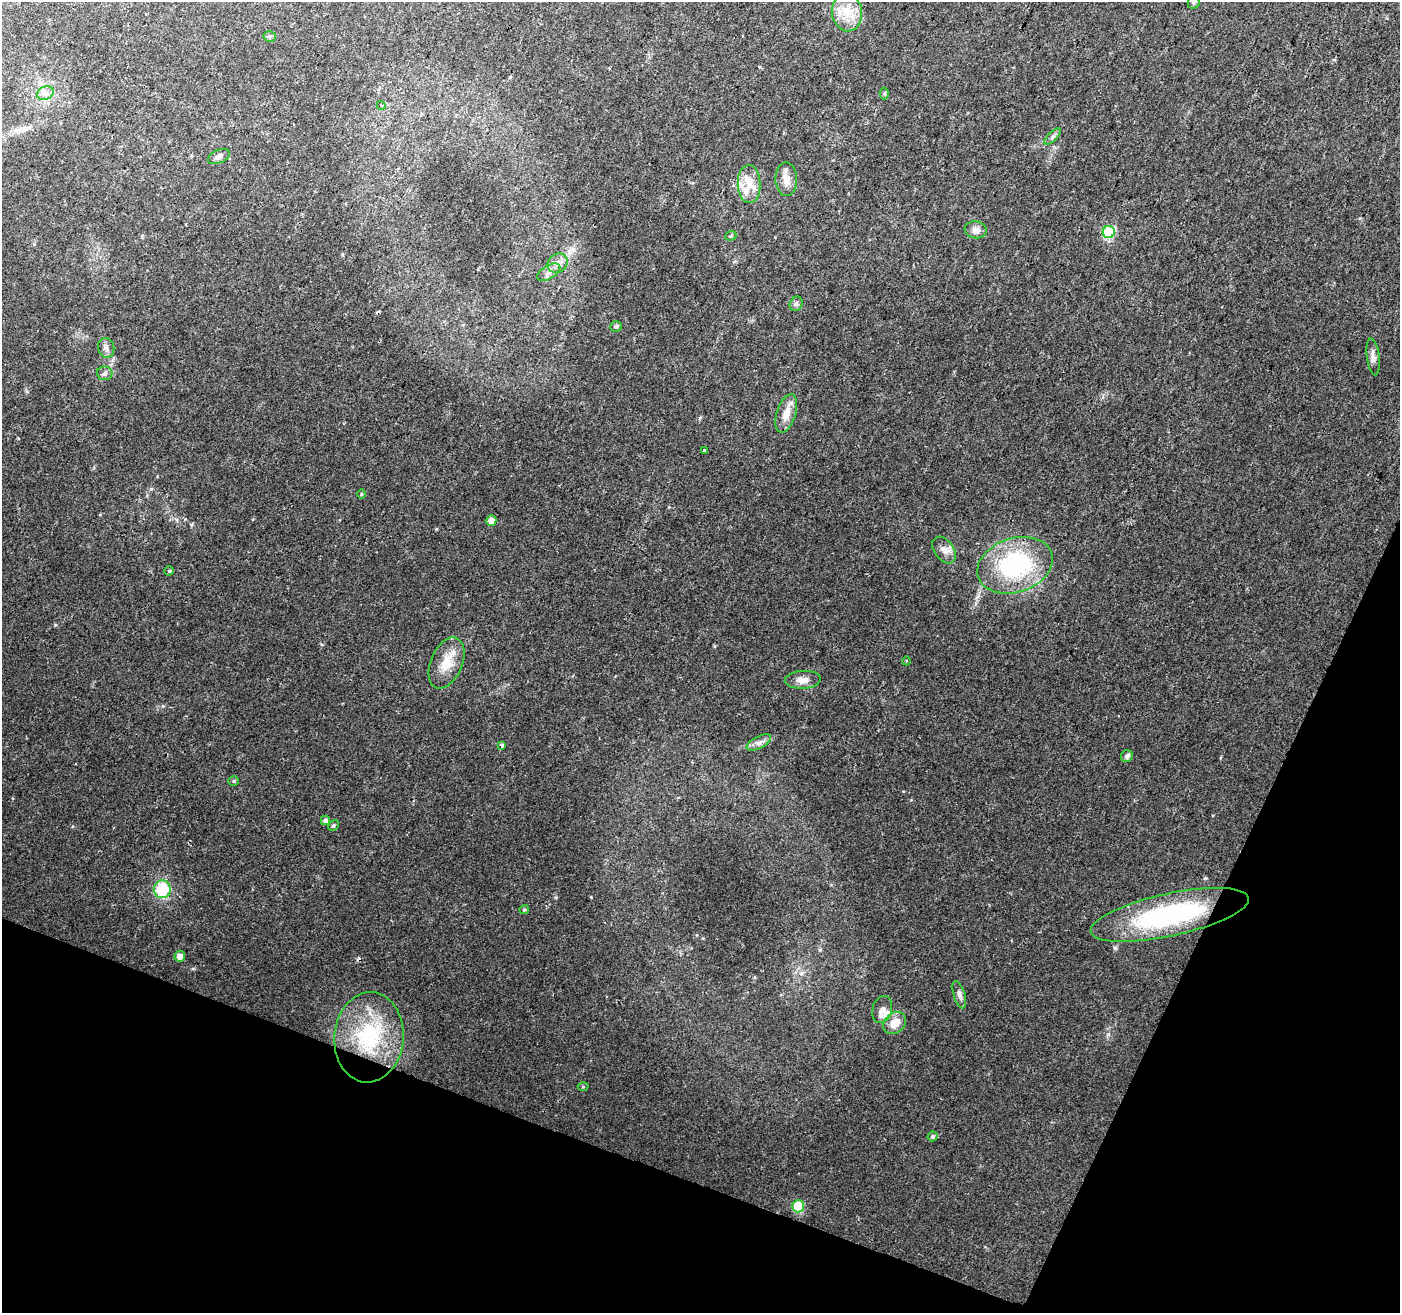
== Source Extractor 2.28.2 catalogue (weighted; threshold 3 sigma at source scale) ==
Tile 15 of 4 x 4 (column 3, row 4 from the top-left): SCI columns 2803-4200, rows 274-1584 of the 5598 x 5724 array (HDU 1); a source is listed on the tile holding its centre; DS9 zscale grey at full resolution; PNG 1402 x 1315 px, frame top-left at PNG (2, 2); each listed source drawn as its Kron ellipse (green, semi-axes under 4 px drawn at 4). Shown black and unused: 19% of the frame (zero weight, under 2 of 3 exposures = <1% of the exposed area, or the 3 px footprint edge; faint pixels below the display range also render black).
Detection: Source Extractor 2.28.2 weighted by HDU 2 'WHT'; one run over the whole footprint, this tile lists its part. Background 0.0236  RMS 0.0039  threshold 0.0176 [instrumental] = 3 sigma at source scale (4.5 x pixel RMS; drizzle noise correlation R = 1.50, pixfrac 1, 0.0396/0.0396 arcsec/px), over >= 5 px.
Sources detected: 52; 3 cosmic-ray / hot-pixel residue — neither listed nor drawn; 2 inside a brighter listed object's ellipse — not listed separately; the other 47 listed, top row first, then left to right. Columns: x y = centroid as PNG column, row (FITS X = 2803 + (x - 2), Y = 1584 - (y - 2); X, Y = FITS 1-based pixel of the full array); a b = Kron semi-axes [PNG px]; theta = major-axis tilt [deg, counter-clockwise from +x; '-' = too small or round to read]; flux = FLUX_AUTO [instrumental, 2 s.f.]
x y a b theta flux
1194 2 6 6 - 0.72
847 12 19 15 -83 7.6
270 36 6 5 - 0.74
45 93 9 6 22 1.8
884 94 6 4 89 0.69
381 105 4 3 - 0.36
1053 137 10 4 45 0.98
219 156 11 6 23 1.7
786 179 17 11 -88 3.7
749 184 19 11 -88 5.6
976 230 11 8 -7 2.3
1109 232 6 6 - 30
731 236 6 4 22 0.51
558 263 10 9 - 2.5
549 272 13 6 31 1.9
796 304 8 6 63 0.98
616 327 5 5 - 0.82
106 348 10 8 -75 1.5
1373 357 18 6 -83 2
105 373 8 7 - 1.1
786 413 20 9 72 4.8
704 451 3 3 - 1.5
361 494 5 3 - 0.36
491 521 5 5 - 2.5
944 550 15 9 -54 2.9
1015 565 39 27 18 44
169 571 4 4 - 0.45
906 661 4 3 - 0.32
446 663 27 15 67 8.1
803 680 18 9 3 3
759 742 13 6 28 1.9
502 745 3 3 - 2.5
1127 756 6 5 - 1.3
234 781 5 4 - 0.63
325 820 5 4 - 1.3
333 826 5 5 - 0.81
162 889 9 8 - 18
524 910 5 4 - 0.62
1170 915 81 21 12 55
180 956 5 5 - 2
959 994 14 5 -73 1.6
882 1010 14 9 74 3
895 1023 12 9 40 5.2
369 1037 45 34 85 36
583 1087 5 3 - 0.4
933 1136 5 4 - 0.71
798 1206 6 6 - 20
Overlapping masked pixels (flux is a lower limit): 1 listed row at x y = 1170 915
Isophote crosses this tile's border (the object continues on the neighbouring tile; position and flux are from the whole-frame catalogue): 1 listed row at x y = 1194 2
Unlisted compact peaks at least as high as the median listed source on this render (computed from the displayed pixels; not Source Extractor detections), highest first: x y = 55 625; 321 644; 700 418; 436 529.